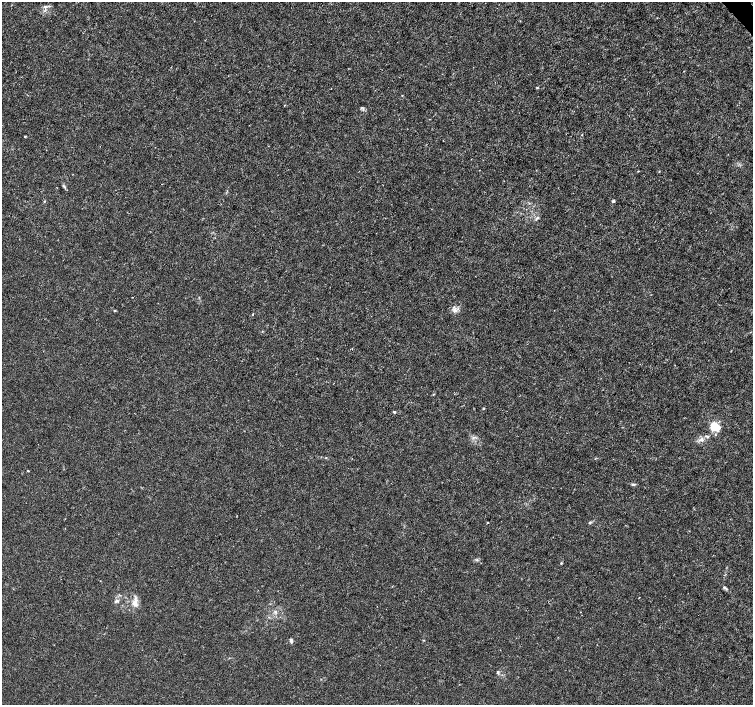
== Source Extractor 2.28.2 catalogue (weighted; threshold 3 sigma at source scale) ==
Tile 10 of 4 x 4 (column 2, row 3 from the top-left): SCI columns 1508-3009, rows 1616-3020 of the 6012 x 5974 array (HDU 1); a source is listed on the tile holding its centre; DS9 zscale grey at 2 x 2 block average (1 PNG px = mean of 2 x 2 image px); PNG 755 x 707 px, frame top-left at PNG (2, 2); no overlay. Shown black and unused: <1% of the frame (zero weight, under 3 of 4 exposures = <1% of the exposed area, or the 3 px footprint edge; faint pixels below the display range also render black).
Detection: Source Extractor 2.28.2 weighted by HDU 2 'WHT'; one run over the whole footprint, this tile lists its part. Background 0.00115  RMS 0.0013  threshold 0.00601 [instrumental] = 3 sigma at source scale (4.5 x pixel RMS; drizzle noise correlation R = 1.50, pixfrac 1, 0.0396/0.0396 arcsec/px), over >= 5 px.
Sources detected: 28; all 28 listed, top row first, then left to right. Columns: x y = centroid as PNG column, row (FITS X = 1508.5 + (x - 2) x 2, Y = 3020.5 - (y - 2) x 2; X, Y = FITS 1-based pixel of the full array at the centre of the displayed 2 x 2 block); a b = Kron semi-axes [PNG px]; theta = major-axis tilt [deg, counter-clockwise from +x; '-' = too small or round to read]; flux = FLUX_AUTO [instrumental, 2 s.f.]
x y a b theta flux
45 7 6 4 -14 0.76
25 136 2 2 - 0.82
64 186 5 2 - 0.33
44 201 3 2 - 0.19
613 201 3 3 - 0.55
537 218 5 3 - 0.46
132 297 2 2 - 0.13
114 310 3 3 - 0.28
455 310 7 5 -12 1.2
252 315 2 2 - 0.22
433 394 3 2 - 0.19
483 409 3 2 - 0.26
394 412 3 3 - 0.35
715 426 7 5 -44 9.3
474 437 4 2 - 0.35
701 440 6 4 7 1
28 471 2 2 - 0.28
633 484 6 3 -2 0.49
488 522 2 2 - 0.23
589 522 4 3 - 0.36
477 560 3 2 - 0.3
561 563 3 3 - 0.25
724 587 4 3 - 0.54
117 601 6 4 25 0.67
134 603 14 7 76 2.5
275 611 4 3 - 0.43
291 640 6 3 -75 0.6
498 672 4 3 - 0.38
Diffuse or blended objects may show on this block-average render without a row.